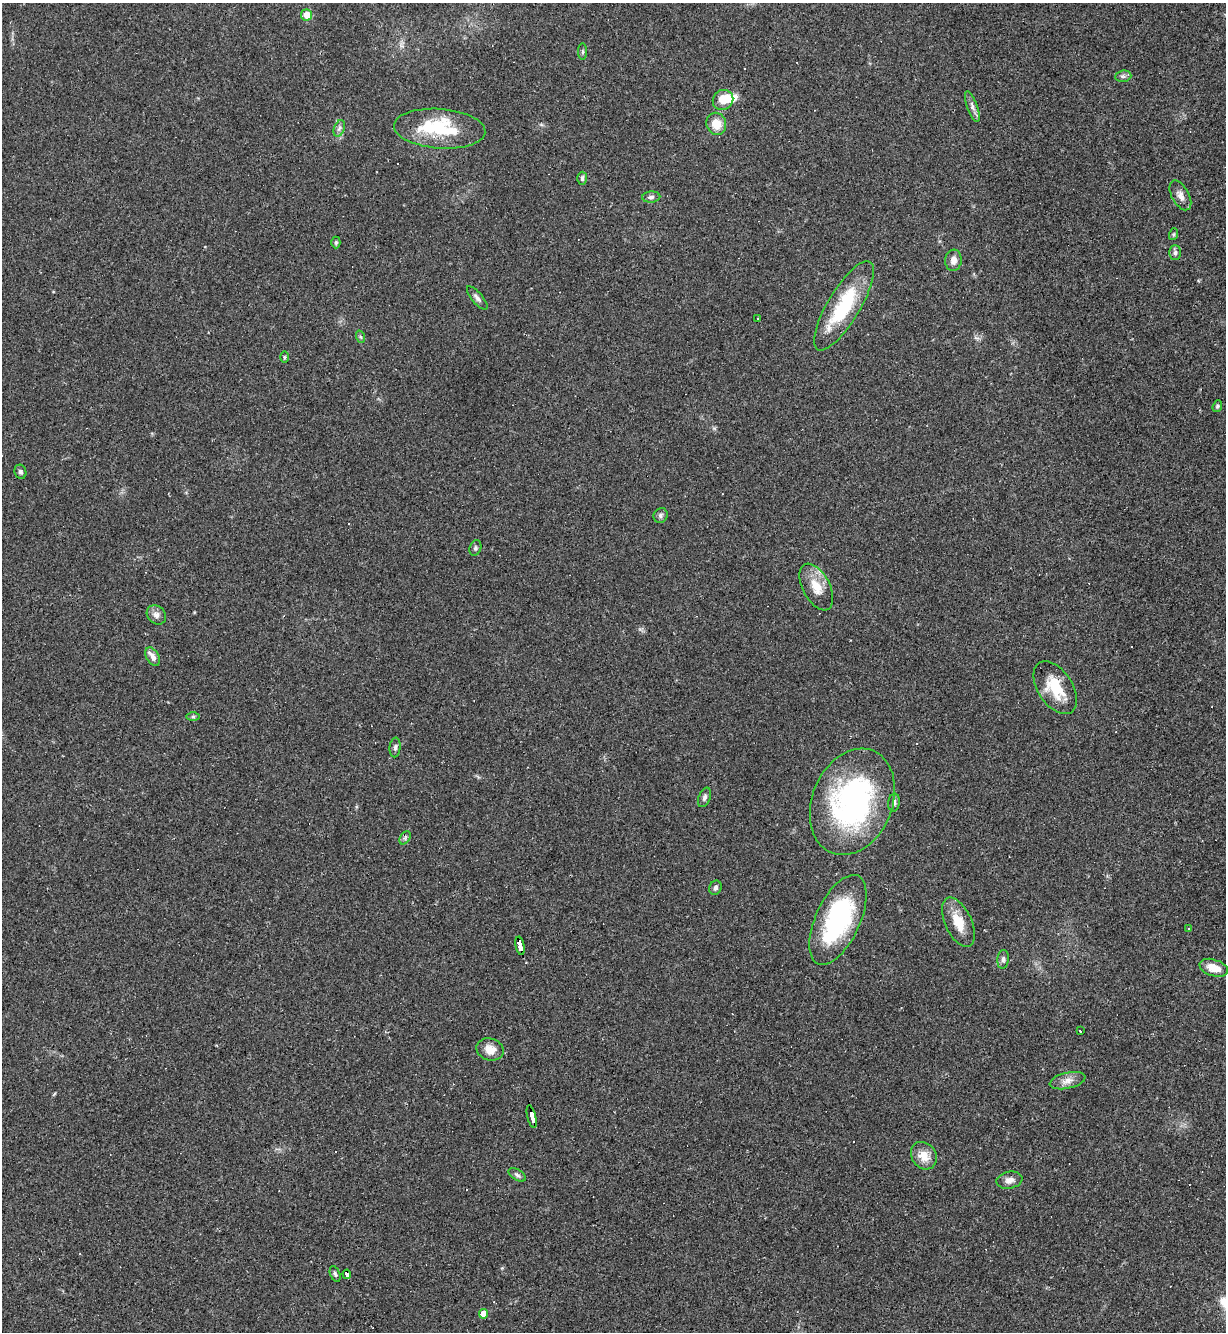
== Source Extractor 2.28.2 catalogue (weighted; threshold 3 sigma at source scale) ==
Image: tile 6 of 4 x 4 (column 2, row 2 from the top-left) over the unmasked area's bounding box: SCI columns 1370-2593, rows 2663-3992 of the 5310 x 5323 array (HDU 1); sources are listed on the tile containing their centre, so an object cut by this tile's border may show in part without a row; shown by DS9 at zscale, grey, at full resolution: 1 PNG px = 1 image px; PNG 1228 x 1334 px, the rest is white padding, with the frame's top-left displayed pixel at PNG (2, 3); every listed detection drawn as its Kron ellipse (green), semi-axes under 4 PNG px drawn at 4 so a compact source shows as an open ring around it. <1% of this frame is shown black and not used: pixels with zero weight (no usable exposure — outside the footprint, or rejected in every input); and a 3 px margin inside the footprint's outer edge (the drizzle kernel's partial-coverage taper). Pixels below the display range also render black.
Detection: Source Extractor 2.28.2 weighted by HDU 2 'WHT'; one run over the whole footprint, this tile lists its part. Background 0.0585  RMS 0.0068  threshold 0.0307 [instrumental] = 3 sigma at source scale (4.5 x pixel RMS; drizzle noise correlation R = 1.50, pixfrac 1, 0.05/0.05 arcsec/px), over >= 5 px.
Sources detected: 68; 1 inside a brighter object's white glare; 15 cosmic-ray / hot-pixel residue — neither listed nor drawn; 1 inside a brighter listed object's ellipse — not listed separately; the other 51 listed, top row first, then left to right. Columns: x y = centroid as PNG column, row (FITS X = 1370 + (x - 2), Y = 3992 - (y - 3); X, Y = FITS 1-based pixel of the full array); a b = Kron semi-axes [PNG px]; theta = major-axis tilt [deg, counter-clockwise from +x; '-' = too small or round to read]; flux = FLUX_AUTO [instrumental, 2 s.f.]
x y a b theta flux
307 15 5 5 - 7.9
583 52 8 4 -90 1.1
1123 76 8 5 7 1.7
723 100 11 9 39 11
972 106 16 5 -70 3
716 124 11 9 -69 10
339 128 8 5 69 2
440 129 46 20 -4 41
582 178 6 5 - 1.6
1180 195 16 8 -61 4.5
651 197 9 5 3 2.1
1174 234 6 4 71 0.85
336 242 6 4 -90 1
1175 253 7 5 90 1.5
953 260 10 8 84 4
477 298 14 5 -50 2.5
844 306 51 16 59 45
758 319 3 3 - 0.92
361 337 6 4 -71 1
284 357 6 4 90 0.84
1217 406 6 4 69 1.1
20 472 7 6 - 1.8
661 515 7 6 - 2
475 548 8 5 74 1.5
816 587 25 13 -62 13
156 615 10 8 -45 3.3
153 657 10 6 -60 4.4
1055 688 29 17 -57 21
193 717 6 4 0 1.1
395 747 10 5 84 1.8
704 797 10 6 67 2
852 802 55 40 68 150
894 803 9 5 83 2
405 838 7 4 57 1.3
715 888 7 6 - 1.8
838 920 48 22 65 88
958 922 27 13 -65 13
1189 929 3 3 - 0.58
520 946 9 4 -78 140
1003 959 9 6 83 1.9
1214 968 15 8 -18 9.5
1080 1031 3 2 - 2.9
490 1049 14 11 -15 7.6
1068 1081 18 8 13 5.4
532 1117 11 3 -76 270
924 1156 14 12 -54 9.3
517 1175 10 5 -33 1.7
1009 1180 13 8 11 4.1
335 1274 8 5 -67 1.5
347 1274 5 3 - 38
483 1314 5 4 - 8.9
Overlapping masked pixels (flux is a lower limit): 3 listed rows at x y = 520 946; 532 1117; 347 1274